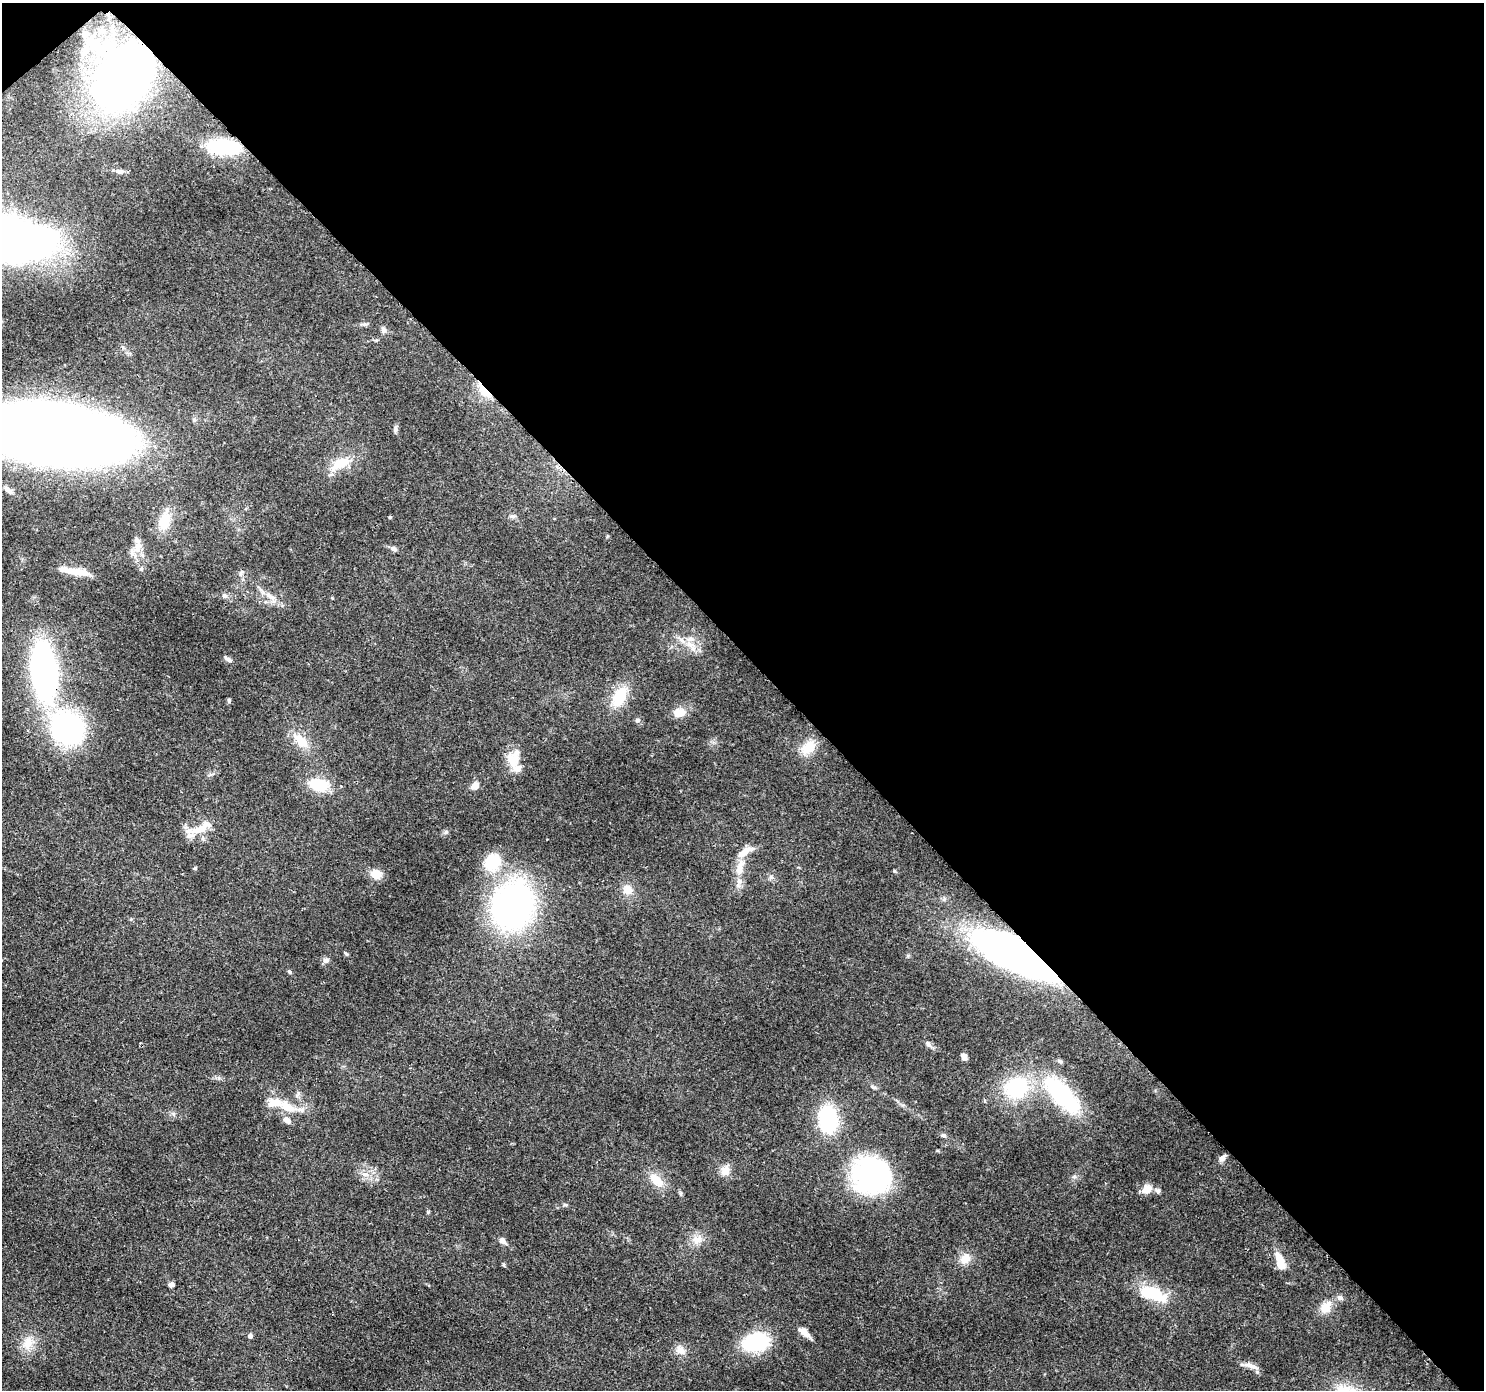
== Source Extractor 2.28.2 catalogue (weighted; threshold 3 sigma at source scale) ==
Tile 3 of 4 x 4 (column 3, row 1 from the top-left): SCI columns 3055-4536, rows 4393-5780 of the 6113 x 6069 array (HDU 1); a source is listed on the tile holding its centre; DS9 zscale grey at full resolution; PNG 1486 x 1392 px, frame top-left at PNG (2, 3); no overlay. Shown black and unused: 47% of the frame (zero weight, under 3 of 4 exposures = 7% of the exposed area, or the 3 px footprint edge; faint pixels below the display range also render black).
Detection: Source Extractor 2.28.2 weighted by HDU 2 'WHT'; one run over the whole footprint, this tile lists its part. Background 0.13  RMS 0.0047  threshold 0.0213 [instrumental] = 3 sigma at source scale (4.5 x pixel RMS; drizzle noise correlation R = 1.50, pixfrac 1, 0.0396/0.0396 arcsec/px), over >= 5 px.
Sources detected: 90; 3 inside a brighter object's white glare — not listed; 8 inside a brighter listed object's ellipse — not listed separately; the other 79 listed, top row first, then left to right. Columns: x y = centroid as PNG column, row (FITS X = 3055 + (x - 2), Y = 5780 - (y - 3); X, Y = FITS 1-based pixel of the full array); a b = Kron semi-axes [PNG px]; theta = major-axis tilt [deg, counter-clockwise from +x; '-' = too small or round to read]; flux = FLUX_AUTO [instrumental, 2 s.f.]
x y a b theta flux
85 34 9 8 - 2.7
86 49 16 10 73 6
125 76 40 28 56 480
224 147 32 14 -4 30
120 171 13 6 -1 1.9
383 330 8 6 -76 1.4
484 391 23 8 -51 7.9
395 429 9 5 85 1.1
41 432 132 44 -8 890
340 463 31 13 28 11
8 490 15 6 -39 2.2
512 516 9 5 -26 1.3
390 517 4 3 - 0.6
164 521 24 14 77 10
138 547 18 10 73 5.5
394 549 10 6 -26 1.4
141 569 5 5 - 0.74
78 572 28 9 -7 7.9
224 595 8 6 0 1.3
272 598 12 7 -31 3.2
690 645 11 8 -16 3.8
228 659 11 5 -36 1.3
44 672 44 20 -84 150
619 697 25 15 63 15
229 700 7 3 90 0.6
679 713 14 9 8 6.7
637 720 7 5 0 1.1
67 728 41 36 -48 75
301 741 28 13 -41 8.9
808 747 19 14 43 8.8
513 763 31 11 -63 8.4
318 785 27 15 -9 13
475 786 10 8 47 3
200 829 31 9 19 8
446 832 6 4 70 0.77
492 862 17 14 59 19
195 868 4 4 - 0.58
740 868 20 9 78 6.9
895 871 5 3 - 0.48
376 874 10 8 -19 7.7
771 877 6 5 - 1
627 890 15 13 90 4.8
512 906 35 29 60 190
346 953 8 3 -45 0.58
1017 955 58 19 -27 380
326 960 8 7 - 1.7
289 972 5 4 - 0.65
928 1044 11 6 -46 1.6
964 1057 7 6 - 1.9
1060 1061 7 5 -39 0.89
873 1087 8 4 -26 0.91
1016 1088 29 26 25 34
298 1093 7 4 -72 0.99
1062 1095 53 19 -47 51
287 1107 26 12 -31 11
828 1119 27 18 -81 37
943 1135 7 5 -16 0.99
1222 1158 11 6 44 1.8
725 1171 13 11 75 4
871 1175 32 29 -15 98
656 1180 23 12 -41 7.5
1146 1189 14 11 51 4.3
1158 1191 8 6 -68 1.2
566 1205 7 4 0 0.65
428 1212 5 4 - 0.51
697 1239 15 12 12 4.8
502 1241 8 6 -42 2.1
965 1258 15 13 56 4.9
1280 1264 9 7 -70 6.8
171 1285 6 5 - 1.7
1153 1294 34 15 -20 21
1340 1298 8 6 -31 1.6
1326 1307 17 13 54 6.1
804 1332 15 7 -42 4
250 1336 5 5 - 1.4
756 1342 20 14 14 46
28 1343 19 14 71 7.1
680 1350 14 11 -37 3.6
1251 1366 22 6 -21 3.3
Overlapping masked pixels (flux is a lower limit): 6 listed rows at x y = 125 76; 224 147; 484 391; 41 432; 44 672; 1017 955
Isophote crosses this tile's border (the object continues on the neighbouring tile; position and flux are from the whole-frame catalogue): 1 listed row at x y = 41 432
Unlisted compact peaks at least as high as the median listed source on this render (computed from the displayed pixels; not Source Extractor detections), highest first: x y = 680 1193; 1074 1176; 219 1078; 173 1114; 908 956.